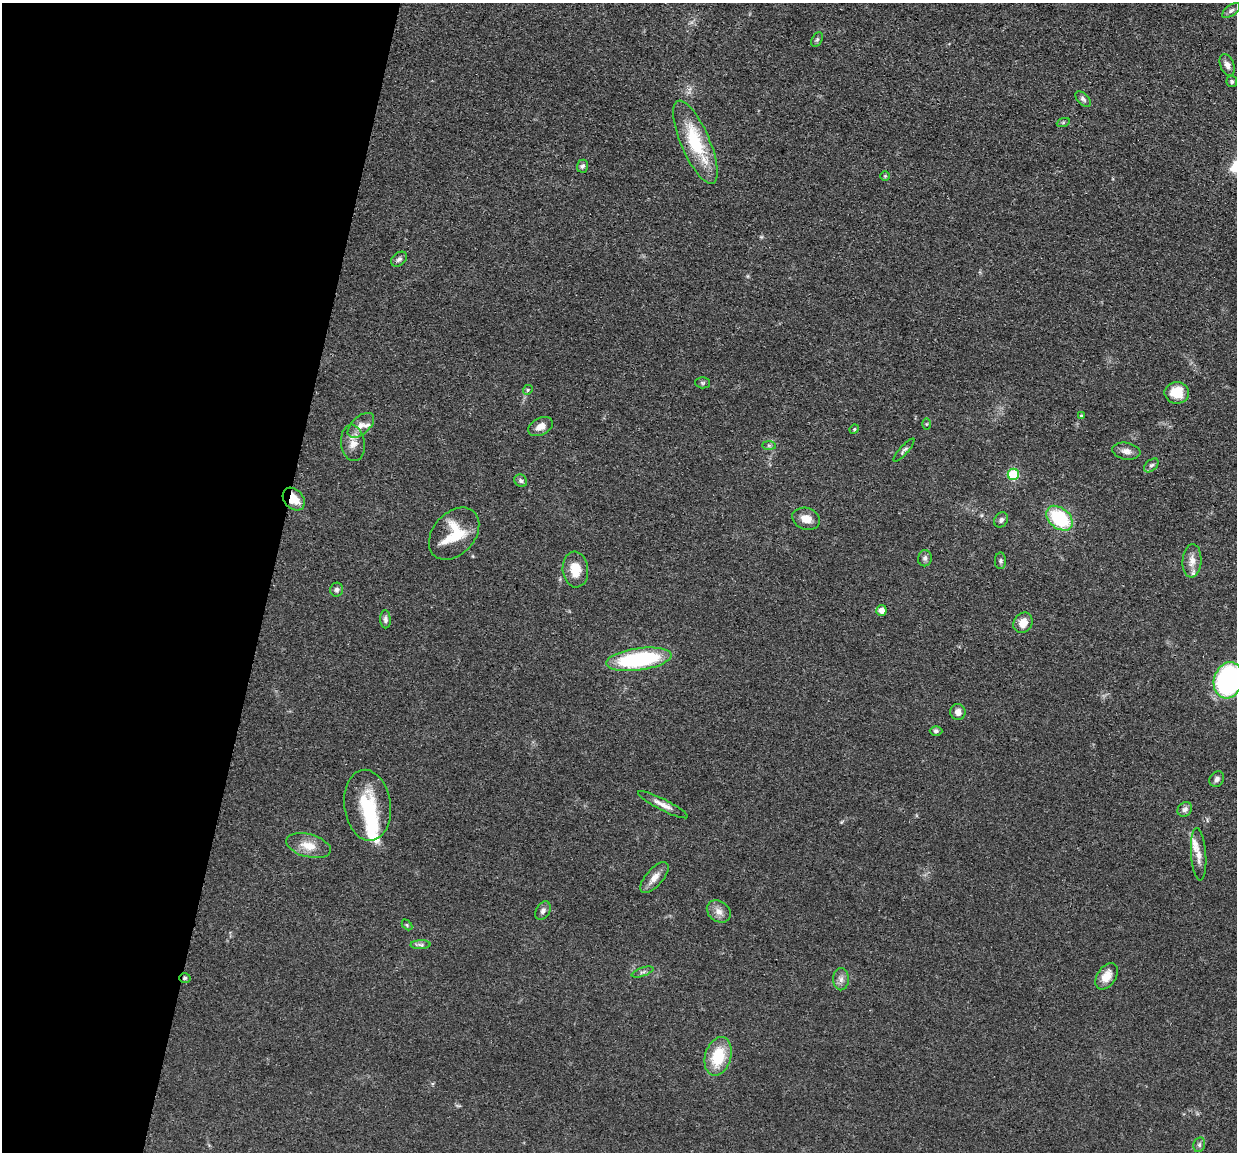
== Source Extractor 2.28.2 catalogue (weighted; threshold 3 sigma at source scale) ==
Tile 9 of 4 x 4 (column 1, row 3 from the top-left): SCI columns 5-1239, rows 1398-2547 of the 4950 x 4974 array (HDU 1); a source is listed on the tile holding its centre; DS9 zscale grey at full resolution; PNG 1239 x 1154 px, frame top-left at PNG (2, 3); each listed source drawn as its Kron ellipse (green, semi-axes under 4 px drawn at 4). Shown black and unused: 22% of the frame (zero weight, under 3 of 4 exposures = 1% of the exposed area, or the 3 px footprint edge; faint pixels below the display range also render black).
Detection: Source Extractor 2.28.2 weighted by HDU 2 'WHT'; one run over the whole footprint, this tile lists its part. Background 0.0475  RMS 0.005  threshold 0.0223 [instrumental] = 3 sigma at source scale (4.5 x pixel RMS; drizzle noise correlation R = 1.50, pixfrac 1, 0.05/0.05 arcsec/px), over >= 5 px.
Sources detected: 65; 3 inside a brighter object's white glare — neither listed nor drawn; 3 inside a brighter listed object's ellipse — not listed separately; the other 59 listed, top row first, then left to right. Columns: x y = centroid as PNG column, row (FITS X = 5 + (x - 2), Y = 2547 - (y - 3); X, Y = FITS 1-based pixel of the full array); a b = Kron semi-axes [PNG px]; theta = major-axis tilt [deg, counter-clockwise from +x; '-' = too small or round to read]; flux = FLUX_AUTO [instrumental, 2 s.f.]
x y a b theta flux
1231 11 10 5 37 1.4
817 40 8 5 63 0.99
1227 65 11 7 -67 2.6
1232 82 5 5 - 1.1
1083 99 9 5 -45 1.4
1063 123 7 4 20 0.65
695 142 45 14 -67 29
582 166 6 5 - 1.4
885 176 5 5 - 0.55
399 259 9 6 38 1.5
702 383 7 5 -2 0.9
528 390 5 4 - 0.64
1177 393 12 11 - 10
1081 415 4 3 - 0.58
927 424 5 3 - 0.47
361 425 16 9 43 4
540 427 13 8 28 4
854 429 5 4 - 0.6
353 443 18 12 -82 5.3
769 445 7 4 -1 0.91
904 450 15 4 49 1.3
1126 451 14 8 -10 2.9
1151 465 8 5 42 1.3
1013 474 6 5 - 31
521 481 7 6 - 1.1
294 499 13 9 -48 7.9
1059 518 15 10 -40 30
806 519 14 10 -19 5
1001 520 8 6 54 1.5
454 534 30 21 48 17
925 558 8 7 - 1.5
1000 561 8 5 89 1.1
1192 561 17 9 86 4.3
575 569 18 12 -85 9.1
337 590 7 6 - 1.5
881 610 5 5 - 3.2
385 619 9 5 -87 1.6
1023 623 11 9 57 5
639 659 33 11 8 56
1228 680 18 14 74 88
958 712 8 7 - 3.2
936 731 6 5 - 1.3
1217 779 8 7 - 1.5
367 805 35 23 -83 23
663 805 28 5 -27 4.1
1185 809 8 7 - 1.8
308 846 23 11 -15 7.5
1199 854 26 7 -86 5
654 877 19 8 49 4.6
543 911 10 6 58 1.8
719 911 13 10 -35 3.8
407 925 6 4 -46 0.62
421 945 10 4 1 1.3
642 972 11 3 19 1.1
1106 976 14 9 56 6.7
185 978 6 4 1 0.81
841 979 11 8 89 2.5
718 1056 20 13 74 18
1199 1145 7 5 77 1.3
Overlapping masked pixels (flux is a lower limit): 2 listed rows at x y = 294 499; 185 978
Isophote crosses this tile's border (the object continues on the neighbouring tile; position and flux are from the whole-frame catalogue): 1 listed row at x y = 1228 680